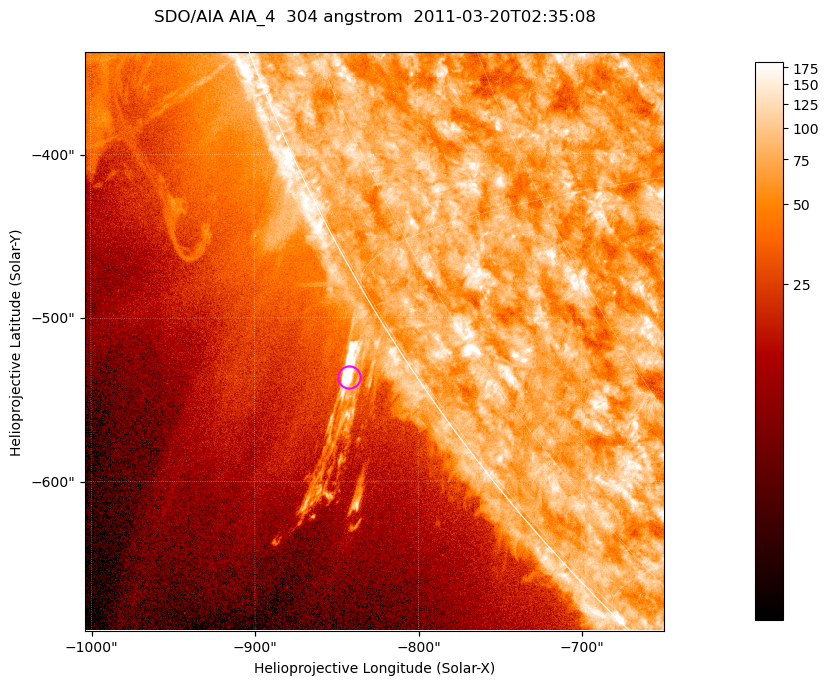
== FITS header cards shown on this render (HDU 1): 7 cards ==
TELESCOP= 'SDO/AIA '           / For AIA: SDO/AIA
INSTRUME= 'AIA_4   '           / For AIA: AIA_ATA1, AIA_ATA2, AIA_ATA3 or AIA_AT
WAVELNTH=                  304 / [angstrom] Wavelength
WAVEUNIT= 'angstrom'           / Wavelength unit: angstrom
DATE-OBS= '2011-03-20T02:35:08.123' / [ISO] Date when observation started; ISO 8
CTYPE1  = 'HPLN-TAN'           / CTYPE1; Typically HPLN
CTYPE2  = 'HPLT-TAN'           / CTYPE2; Typically HPLT

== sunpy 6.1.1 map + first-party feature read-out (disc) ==
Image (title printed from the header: SDO/AIA AIA_4  304 angstrom  2011-03-20T02:35:08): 590 x 590 px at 0.6 arcsec/px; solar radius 964 arcsec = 1606 px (partial field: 1.9% of the solar disc is inside the frame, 44% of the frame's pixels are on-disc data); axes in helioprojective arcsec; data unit not stated in the header (colour bar unlabelled)
Orientation: roll -0.132 deg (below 1 deg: not rotated)
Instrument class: DISC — disc imager (sunpy class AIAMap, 304 A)
Bright regions (active regions / flare kernels): reference = the on-disc median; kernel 5 px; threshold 5 sigma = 109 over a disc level ~74.4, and >= 1.15x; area >= 348 px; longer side >= 7 px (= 4.2 arcsec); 0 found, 0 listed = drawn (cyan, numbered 1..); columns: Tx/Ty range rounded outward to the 2 arcsec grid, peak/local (2 s.f.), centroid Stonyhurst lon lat
Off-limb structures (1.02-1.3 R_sun): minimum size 174 px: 8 found; the strongest spans PA ~120..125 deg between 1.02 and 1.08 R_sun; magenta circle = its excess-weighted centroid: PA ~120 deg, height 1.04 R_sun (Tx ~-842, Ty ~-536 arcsec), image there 9.3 x the reference